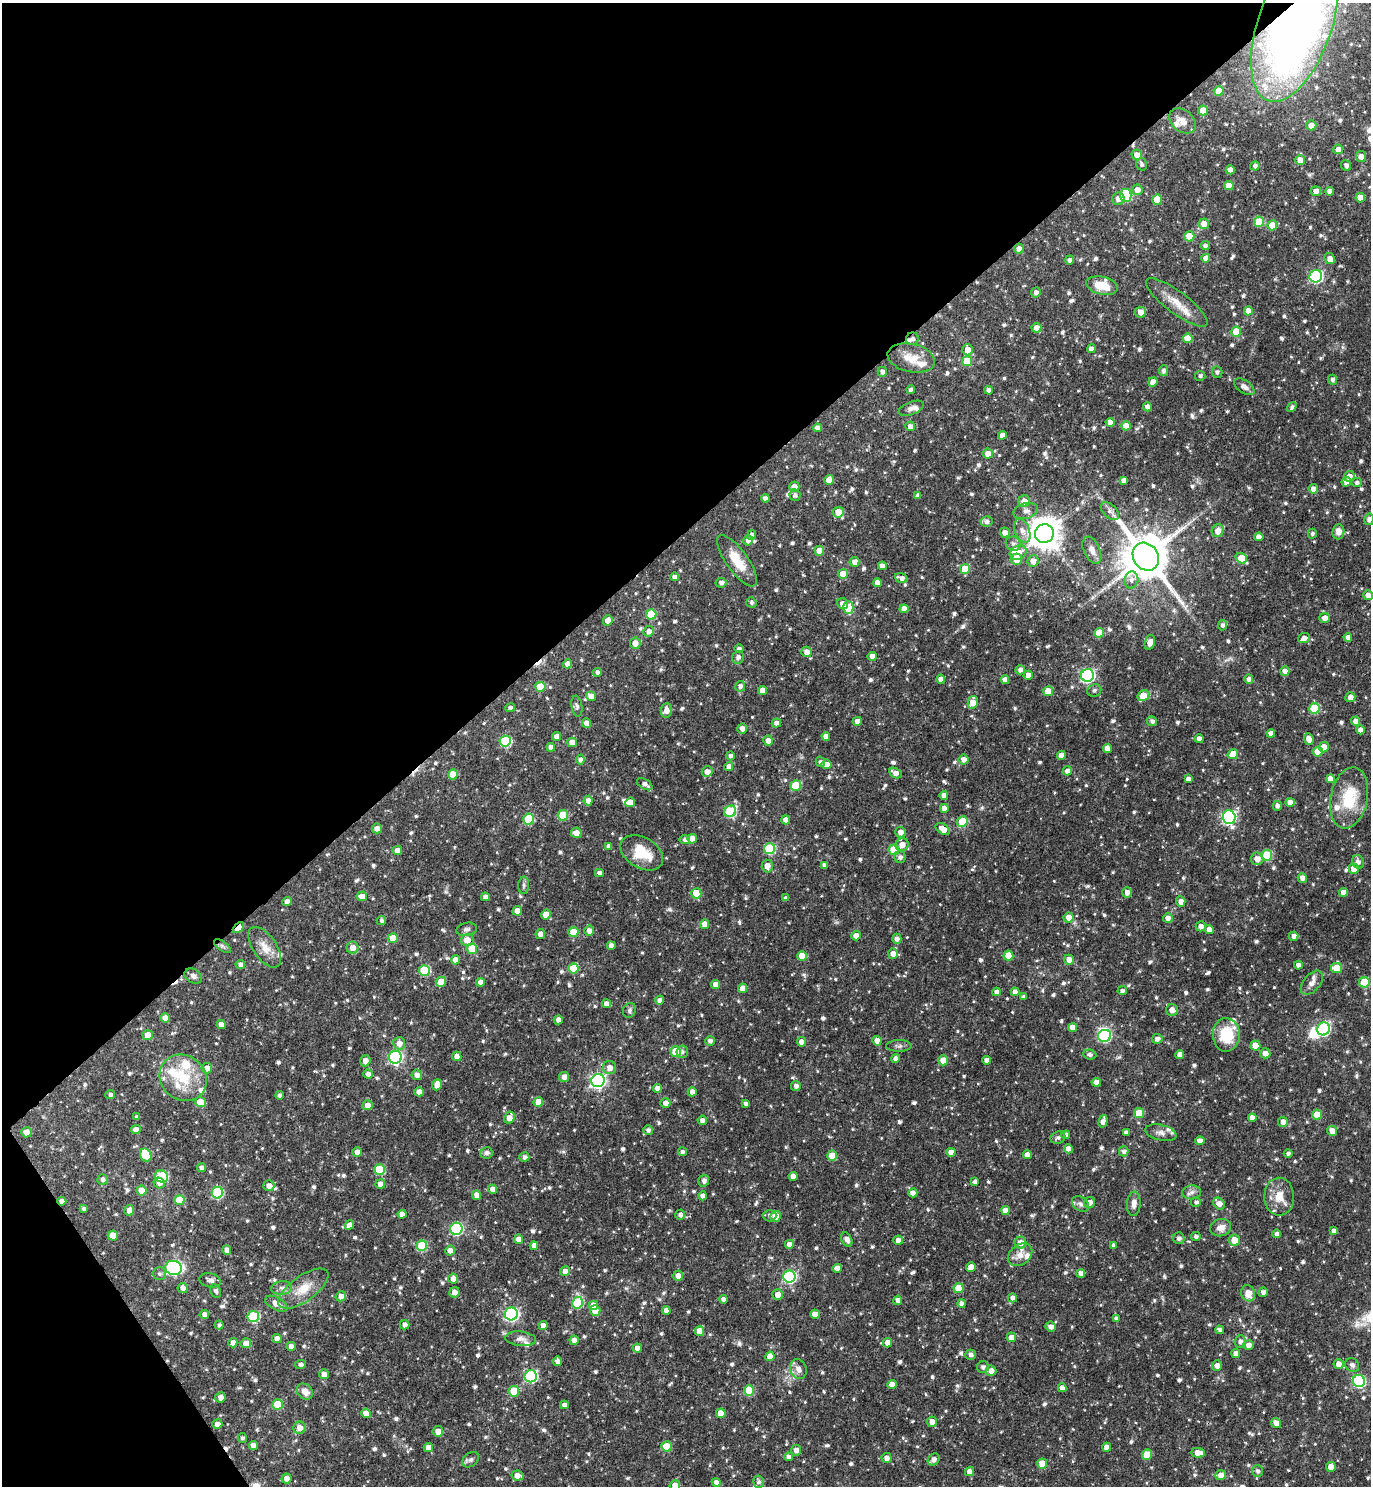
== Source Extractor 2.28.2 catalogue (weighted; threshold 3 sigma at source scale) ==
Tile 5 of 4 x 4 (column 1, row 2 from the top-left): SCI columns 301-1669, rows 2969-4452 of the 5936 x 5941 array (HDU 1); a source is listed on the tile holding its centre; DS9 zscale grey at full resolution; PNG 1373 x 1488 px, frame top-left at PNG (2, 3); each listed source drawn as its Kron ellipse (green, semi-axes under 4 px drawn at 4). Shown black and unused: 38% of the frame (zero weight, under 3 of 4 exposures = <1% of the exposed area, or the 3 px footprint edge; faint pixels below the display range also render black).
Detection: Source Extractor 2.28.2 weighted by HDU 2 'WHT'; one run over the whole footprint, this tile lists its part. Background 0.119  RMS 0.0042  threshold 0.0188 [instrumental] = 3 sigma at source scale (4.5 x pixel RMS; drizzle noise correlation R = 1.50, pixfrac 1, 0.05/0.05 arcsec/px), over >= 5 px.
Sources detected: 932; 2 inside a brighter object's white glare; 5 cosmic-ray / hot-pixel residue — neither listed nor drawn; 25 inside a brighter listed object's ellipse — not listed separately; of the other 900, all 500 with FLUX_AUTO >= 1.01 (the completeness limit of this list) listed and drawn (400 fainter detections not listed), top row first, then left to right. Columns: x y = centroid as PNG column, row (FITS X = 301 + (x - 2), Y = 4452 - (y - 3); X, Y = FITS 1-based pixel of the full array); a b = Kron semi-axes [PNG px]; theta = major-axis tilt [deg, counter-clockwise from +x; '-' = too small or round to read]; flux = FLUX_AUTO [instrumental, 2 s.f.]
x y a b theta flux
1295 25 80 37 71 330
1219 91 5 4 - 7
1203 110 5 4 - 7.1
1182 121 15 10 -40 3.4
1311 125 5 5 - 3
1338 149 5 4 - 2.5
1137 155 5 5 - 2.6
1361 156 5 5 - 2.8
1300 160 5 5 - 4.2
1142 164 6 5 - 1.1
1346 165 5 5 - 1.4
1255 166 5 4 - 1.3
1230 170 4 4 - 3.4
1229 185 5 4 - 4.2
1137 190 5 5 - 2.8
1316 191 5 5 - 2.3
1330 191 4 4 - 2.7
1126 195 7 5 -90 28
1360 198 5 4 - 5.2
1118 199 6 6 - 2.7
1157 200 5 5 - 8.7
1259 222 5 5 - 13
1204 224 5 5 - 3.8
1272 225 5 5 - 8.4
1189 236 5 5 - 10
1205 246 4 4 - 1.3
1019 249 5 4 - 2.5
1206 258 4 4 - 2.7
1330 259 6 5 - 2.6
1070 260 4 4 - 1.5
1316 276 6 6 - 61
1102 286 16 9 -13 7.7
1036 292 5 4 - 1.8
1177 303 37 11 -37 7.9
1248 311 4 4 - 4.2
1140 312 5 5 - 2.9
1036 328 5 5 - 3
1236 332 5 5 - 10
1187 338 5 4 - 7.3
912 339 6 6 - 1.6
1091 349 4 4 - 2.3
967 350 5 5 - 3.9
911 358 24 14 -12 7.7
967 361 5 5 - 13
1163 371 5 4 - 1.5
882 372 5 4 - 1.7
1217 372 5 5 - 1.2
1200 376 5 5 - 1.2
1332 380 5 4 - 1.2
1153 382 5 4 - 3.7
1244 387 12 6 -34 2.1
911 390 4 4 - 1.2
989 390 4 4 - 1.8
1147 407 4 4 - 2.2
1292 407 5 4 - 1
911 408 13 6 21 2.1
1110 422 4 4 - 2.7
910 426 5 5 - 2.3
1126 426 5 4 - 5
817 428 4 4 - 2.5
1002 435 4 4 - 2.5
988 454 5 5 - 3.3
1349 476 6 5 - 2.5
829 480 5 4 - 4.5
1123 480 4 4 - 1.7
1346 482 5 4 - 2.2
1357 483 5 4 - 1.2
794 487 5 5 - 2.7
1313 489 5 5 - 2.7
795 495 6 5 - 1.3
918 496 4 4 - 1.6
765 498 4 4 - 1.8
1024 501 6 5 - 4.2
1026 511 12 7 15 2.2
1110 511 11 6 -44 1.6
838 512 5 5 - 6.7
1369 519 6 5 - 1.9
987 522 6 5 - 1.1
1022 531 12 7 -69 2.8
1218 531 7 6 - 3.6
1338 532 7 6 - 2.6
1005 533 5 5 - 2.7
1044 534 9 9 - 730
1312 534 5 4 - 1.2
752 535 5 4 - 1.8
1259 537 4 4 - 3.4
748 540 5 5 - 2.1
1013 544 7 7 - 1.5
1092 550 14 8 -65 2.7
819 551 5 4 - 4.8
1018 553 9 7 28 3.6
1146 557 14 12 -56 2000
1241 558 6 5 - 8.2
1017 559 5 5 - 6.1
737 561 30 10 -54 9.7
1033 561 6 5 - 3.3
854 562 5 5 - 3
882 566 4 4 - 2.5
965 569 5 5 - 11
843 574 5 5 - 5.5
675 577 4 4 - 1.9
901 578 6 4 -19 1.8
1131 580 8 7 - 1.9
721 583 5 5 - 1.5
877 583 4 4 - 2.7
1368 595 5 5 - 3
751 603 5 5 - 1.1
843 604 5 5 - 3.1
848 608 6 5 - 12
904 609 4 4 - 3.1
651 614 5 5 - 16
1325 618 5 5 - 2.7
608 620 5 4 - 2.9
1222 625 5 4 - 1.4
649 631 5 5 - 2.2
1099 633 5 4 - 7.5
1348 637 4 4 - 2.1
1304 638 6 5 - 2.4
1150 642 7 5 73 2.8
635 643 5 5 - 3
739 648 5 4 - 1.2
806 652 5 5 - 2.8
872 656 4 4 - 3.2
738 657 6 5 - 1.8
568 664 4 4 - 2.6
1020 670 5 4 - 2.2
1285 671 4 4 - 2
597 672 4 4 - 1.4
1028 675 4 4 - 2.7
1087 675 6 6 - 80
941 679 4 4 - 2.7
1249 679 4 4 - 1.6
1005 680 4 4 - 2.3
740 686 5 5 - 1.8
540 687 5 5 - 13
763 690 4 4 - 3.2
1094 690 7 6 - 1.1
1048 691 5 5 - 8.7
591 696 5 4 - 3.1
1143 696 6 5 - 7.6
1350 697 5 5 - 2.7
973 702 6 5 - 4.5
577 706 10 5 -81 1.2
510 708 5 4 - 1.1
1315 708 5 5 - 19
666 710 7 5 82 3
857 721 4 4 - 2.3
1152 721 5 5 - 1.4
1356 721 4 4 - 3
586 723 4 4 - 2.9
776 723 5 4 - 2.1
742 728 5 5 - 2.3
1360 730 4 4 - 2.5
1271 733 4 4 - 2.5
556 736 4 4 - 2.5
826 736 4 4 - 2.4
1199 739 4 4 - 2.5
1309 739 6 4 -70 3.1
505 741 6 5 - 30
768 741 5 5 - 3.3
572 742 5 5 - 3.3
551 747 4 4 - 2.6
1324 747 5 4 - 4.9
1107 749 4 4 - 3.1
1318 752 5 5 - 9
1233 754 5 5 - 7.2
1061 755 4 4 - 3.7
730 756 4 4 - 1.2
964 759 5 5 - 2.6
580 760 5 4 - 1.6
820 762 5 4 - 1.1
826 764 5 5 - 2.7
729 767 4 4 - 2.6
1067 771 5 4 - 2.2
707 772 5 5 - 2.9
895 773 6 5 - 2.5
453 774 5 5 - 7.7
1188 779 4 4 - 2
1330 779 4 4 - 2.9
645 784 8 5 -30 1.8
796 785 5 5 - 16
944 795 4 4 - 2.5
1349 798 31 18 78 17
588 801 5 4 - 2.2
630 802 5 4 - 3
1290 802 4 4 - 3.4
1277 806 5 4 - 1.5
944 808 4 4 - 2.6
730 811 6 5 - 27
563 815 5 5 - 14
1229 817 7 6 - 73
529 819 5 5 - 18
786 820 4 4 - 2.9
962 821 5 5 - 13
377 828 5 5 - 2.3
943 829 8 5 -33 3.9
900 832 5 5 - 2.5
576 833 5 5 - 3.7
692 839 5 4 - 3.5
685 840 5 4 - 1.2
902 845 7 6 - 3.2
609 846 4 4 - 1.8
769 849 5 5 - 28
397 850 5 4 - 2.8
894 850 5 5 - 16
642 853 23 15 -31 11
1267 855 5 5 - 19
900 857 6 5 - 1.4
1257 859 6 6 - 3.2
1358 862 7 6 - 1.8
824 865 4 4 - 1.6
767 866 6 5 - 3.2
1354 869 5 5 - 3.7
599 873 4 4 - 1.6
1302 878 5 4 - 2.3
524 885 8 5 85 1
1127 892 5 5 - 2.4
1343 892 4 4 - 2.8
696 893 5 5 - 11
362 896 5 5 - 3.1
485 897 4 4 - 2.3
786 898 4 4 - 1.1
287 901 4 4 - 2
1181 901 5 4 - 2.2
517 911 5 4 - 5.2
546 915 5 4 - 6.3
1068 917 5 5 - 3
1168 918 5 4 - 2.1
381 920 5 5 - 1.2
705 924 5 4 - 4
1201 926 5 5 - 2
238 928 6 4 44 6.8
467 929 10 6 11 1.4
1209 929 4 4 - 2.8
589 931 5 5 - 2.6
573 932 5 5 - 10
540 934 5 4 - 2.2
856 936 5 4 - 3.1
1294 936 5 4 - 1.8
393 938 5 5 - 5.6
897 939 5 4 - 1.8
467 940 6 6 - 4
222 946 10 4 -35 1.2
611 946 4 4 - 2.2
265 947 23 11 -56 5.6
352 948 6 6 - 3.1
472 949 5 5 - 8.2
893 954 5 5 - 2.6
802 956 5 4 - 5.6
1008 956 5 5 - 8
455 960 4 4 - 3.2
1069 960 5 5 - 2.6
240 965 4 4 - 1.7
1298 965 4 4 - 2.1
573 968 5 5 - 13
1337 968 5 5 - 8.5
424 970 5 5 - 20
193 976 9 7 -32 1.6
441 982 5 5 - 4.8
480 982 4 4 - 2.4
1364 982 5 5 - 16
1312 983 14 8 49 2.6
716 984 4 4 - 3.1
743 988 5 4 - 3.5
1122 991 4 4 - 1.2
996 992 4 4 - 1.9
1015 992 4 4 - 2.9
1023 997 4 3 - 1.1
660 1000 4 4 - 1.7
606 1004 4 4 - 2.7
629 1010 7 6 - 1
1172 1010 6 6 - 3.1
165 1018 4 4 - 3.1
558 1020 4 4 - 2.2
221 1025 4 4 - 3.7
1073 1027 4 4 - 3.4
1323 1029 7 6 - 54
148 1035 5 5 - 5.1
1226 1035 17 13 88 15
1104 1036 6 6 - 41
1157 1039 5 5 - 2
710 1041 5 5 - 1.5
877 1041 4 4 - 2.8
801 1042 5 4 - 2.9
399 1043 6 6 - 3
899 1046 13 6 0 1.4
1255 1046 5 5 - 5.9
676 1051 5 5 - 10
682 1052 6 6 - 1.1
1265 1053 5 5 - 2.9
1090 1054 6 5 - 1.2
1180 1054 4 4 - 2.3
457 1056 5 4 - 2.4
395 1057 6 6 - 72
896 1058 4 4 - 1.7
943 1060 5 5 - 4.6
986 1060 4 4 - 1.9
365 1061 6 5 - 2.6
207 1068 5 5 - 2.7
609 1068 6 6 - 2.9
368 1074 4 4 - 2
417 1075 5 5 - 2.3
564 1077 5 5 - 2.3
183 1078 25 22 -39 15
598 1081 7 6 - 100
1096 1082 4 4 - 2.6
437 1085 5 5 - 3.2
796 1086 5 5 - 1.7
657 1088 4 4 - 2.5
419 1092 4 4 - 2.8
692 1092 4 4 - 2.4
110 1095 5 4 - 1.2
279 1095 4 4 - 1.1
200 1102 5 5 - 7.3
538 1102 5 5 - 5.3
665 1103 5 5 - 2.8
746 1104 4 3 - 1.4
368 1105 5 5 - 3
1139 1113 5 5 - 11
1317 1115 5 5 - 8.4
137 1117 4 4 - 1.1
509 1118 6 5 - 3.3
1252 1118 4 4 - 2.8
702 1120 5 4 - 1.7
1103 1121 6 4 74 2.8
1283 1122 5 5 - 2.9
136 1129 5 4 - 3
648 1130 5 5 - 1.3
1332 1131 5 5 - 3.4
26 1132 5 5 - 3.4
1126 1132 4 4 - 1.6
1161 1133 16 8 -14 2.6
1066 1135 4 4 - 1.2
1058 1138 7 6 - 1.2
1200 1141 5 4 - 2.7
1068 1149 4 4 - 3
1124 1151 5 5 - 1.3
357 1152 5 4 - 2.5
682 1152 4 4 - 1.1
951 1152 4 4 - 3.5
486 1153 6 5 - 1.6
1288 1153 4 4 - 1.1
146 1155 7 5 -62 12
1027 1155 4 4 - 3
832 1156 5 5 - 5.2
524 1157 5 4 - 1.5
202 1168 4 4 - 2.3
380 1169 5 5 - 19
161 1176 7 5 -30 30
793 1176 4 4 - 2.7
102 1179 5 5 - 1.7
704 1181 6 5 - 1.6
975 1182 4 4 - 1.8
159 1183 6 5 - 1.8
380 1184 5 4 - 3
269 1186 5 5 - 2.5
493 1189 4 4 - 3.4
141 1191 5 5 - 5.7
1192 1192 9 7 5 1.6
217 1193 6 5 - 29
913 1193 4 4 - 3.1
477 1195 5 4 - 2.9
703 1196 4 4 - 2.7
1279 1197 19 15 -87 6.7
179 1200 5 5 - 9.1
62 1201 4 4 - 2.1
1089 1202 6 5 - 2.7
1196 1202 5 4 - 1
1080 1204 9 6 -36 1.5
1134 1204 12 7 86 2.4
1219 1204 6 5 - 2.7
83 1209 4 4 - 1
129 1210 5 5 - 3.1
1005 1210 4 4 - 3.5
402 1214 4 4 - 2.7
680 1215 5 5 - 1.7
770 1216 6 6 - 1.2
776 1216 6 5 - 4
349 1225 5 4 - 2.3
1221 1228 10 8 13 2.9
456 1229 6 6 - 46
1334 1231 4 4 - 2.2
1277 1234 4 4 - 1.5
113 1236 5 5 - 7.1
1196 1237 5 4 - 1.2
1179 1238 6 5 - 1.2
518 1239 5 4 - 2.9
847 1239 7 5 -60 2.1
898 1240 4 4 - 2.1
1234 1240 5 5 - 5.4
1020 1243 6 6 - 3.2
789 1244 4 4 - 3.3
1113 1245 4 4 - 1.2
422 1246 5 5 - 21
534 1246 4 4 - 2.6
227 1250 5 4 - 2.6
450 1250 5 5 - 2.6
1020 1255 13 10 38 3.8
971 1267 5 4 - 3.6
174 1268 8 7 - 73
837 1268 4 4 - 2.8
565 1271 5 4 - 2.1
1081 1273 4 4 - 2.3
159 1274 6 6 - 1.1
678 1276 5 5 - 2.9
789 1276 6 6 - 56
453 1279 5 5 - 2.6
210 1280 11 7 -12 1.9
183 1288 5 5 - 2.2
282 1288 10 7 8 1.9
959 1288 5 5 - 9
303 1289 29 13 35 9
216 1291 7 5 -63 1
454 1292 5 5 - 2.3
1263 1292 4 4 - 1.7
1248 1293 8 7 - 4.3
778 1295 5 5 - 3.1
341 1296 5 5 - 2.6
1012 1298 4 4 - 1.9
723 1299 4 4 - 2
898 1300 4 4 - 2.1
578 1303 6 5 - 22
961 1303 4 4 - 2
276 1304 12 6 -28 4
593 1305 5 4 - 3.5
595 1311 5 5 - 4.3
666 1311 4 4 - 2.2
204 1314 5 4 - 2.1
511 1314 6 6 - 79
815 1314 4 4 - 5.1
253 1316 6 5 - 28
1116 1318 4 4 - 1.3
219 1325 4 4 - 1.2
405 1325 5 4 - 2
543 1325 4 4 - 2.8
1051 1327 5 5 - 2.1
1220 1330 4 4 - 1.3
700 1331 5 4 - 4.7
1011 1337 5 4 - 3
277 1339 4 4 - 3.1
520 1339 15 7 -6 2.3
574 1340 5 4 - 2.4
1240 1341 6 5 - 1.7
233 1343 5 4 - 2.3
246 1343 5 5 - 3.2
887 1343 5 4 - 3
1248 1345 5 5 - 2.6
291 1346 4 4 - 2.6
637 1348 4 4 - 2.4
1236 1354 4 4 - 2.6
971 1355 5 5 - 1.6
770 1356 5 4 - 4.6
557 1361 5 4 - 1.8
300 1364 5 4 - 1.4
1338 1364 5 5 - 2.8
1352 1365 8 6 -45 1.3
1217 1366 5 5 - 2.5
983 1367 6 6 - 1.5
798 1369 10 8 -68 2.4
991 1371 5 5 - 2.7
324 1374 5 5 - 3.2
531 1376 6 6 - 48
1359 1381 6 6 - 50
892 1384 5 4 - 3.6
1062 1388 4 4 - 2.5
749 1390 5 5 - 16
514 1391 5 5 - 11
305 1392 9 7 -44 3.3
220 1397 5 5 - 2.7
277 1404 5 5 - 12
564 1405 4 4 - 1.7
366 1413 5 4 - 4.3
721 1413 5 4 - 5.8
932 1422 5 5 - 2.8
1276 1423 5 4 - 3.1
217 1424 5 4 - 2.6
299 1428 6 6 - 3.4
438 1431 5 5 - 3.1
242 1438 5 4 - 1
253 1445 4 4 - 3
666 1446 5 5 - 11
1107 1447 4 4 - 3.2
428 1448 4 4 - 3.6
796 1450 5 5 - 2.2
1198 1453 7 4 -1 3.6
1147 1455 5 5 - 8.6
788 1457 4 4 - 1.6
886 1458 5 5 - 2.1
934 1459 6 5 - 2.4
471 1460 9 6 38 1.3
1042 1464 5 5 - 6.4
1331 1467 5 4 - 4.5
1257 1471 6 5 - 1.2
969 1472 4 4 - 2.7
517 1475 6 5 - 3
1221 1475 5 5 - 2.8
286 1479 5 5 - 2.7
716 1482 4 4 - 1.8
758 1482 6 5 - 1.1
675 1485 5 5 - 3.5
Overlapping masked pixels (flux is a lower limit): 5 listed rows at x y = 1295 25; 912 339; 238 928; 1323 1029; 62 1201
Isophote crosses this tile's border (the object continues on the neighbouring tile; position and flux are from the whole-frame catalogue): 4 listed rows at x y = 1295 25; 1369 519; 1368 595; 675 1485